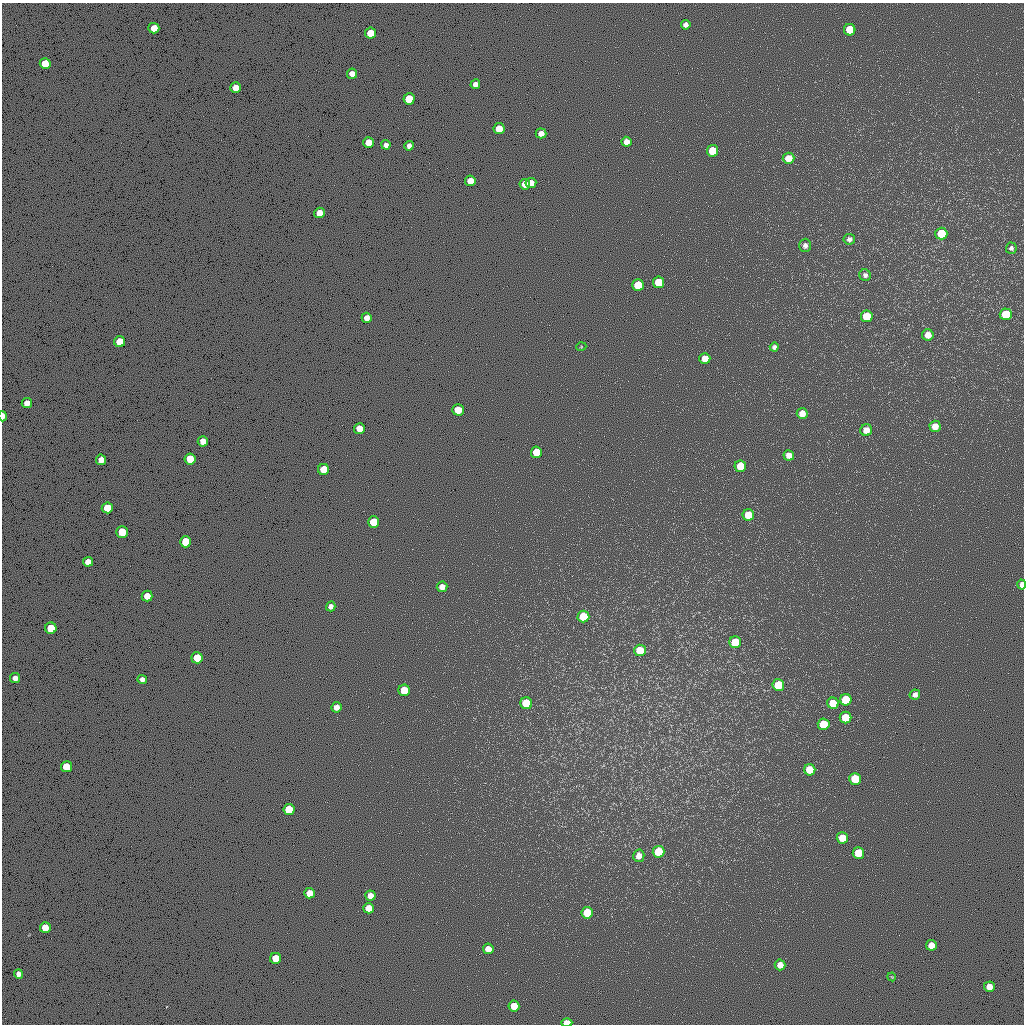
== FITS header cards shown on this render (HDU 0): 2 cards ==
NAXIS1  =                 1022 / length of data axis 1
NAXIS2  =                 1022 / length of data axis 2

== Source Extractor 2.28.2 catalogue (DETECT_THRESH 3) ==
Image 1022 x 1022 px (HDU 0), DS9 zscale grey, 1 PNG px = 1 image px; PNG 1026 x 1026 px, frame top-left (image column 1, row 1022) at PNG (2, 3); each listed source drawn as its Kron ellipse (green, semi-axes under 4 px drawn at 4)
Background 0.374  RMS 90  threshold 269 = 3 sigma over >= 5 px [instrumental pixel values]
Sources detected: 98; all 98 listed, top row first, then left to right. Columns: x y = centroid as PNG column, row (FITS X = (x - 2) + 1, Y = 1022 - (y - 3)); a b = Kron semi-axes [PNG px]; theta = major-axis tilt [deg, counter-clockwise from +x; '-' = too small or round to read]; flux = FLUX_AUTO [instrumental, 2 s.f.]
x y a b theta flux
686 25 5 4 - 26000
154 28 5 5 - 86000
850 30 6 6 - 190000
370 33 5 5 - 110000
45 63 5 5 - 110000
352 74 5 5 - 44000
475 84 5 4 - 32000
236 88 5 5 - 82000
409 99 5 5 - 150000
499 129 5 5 - 100000
541 133 5 5 - 40000
368 142 5 5 - 80000
626 142 5 5 - 40000
386 145 4 4 - 26000
409 146 5 4 - 28000
712 151 6 5 - 170000
788 158 6 5 - 73000
470 181 5 5 - 62000
531 183 5 5 - 64000
525 184 5 5 - 62000
320 213 5 5 - 78000
941 234 6 6 - 200000
849 239 6 5 - 20000
805 245 6 6 - 21000
1011 248 5 5 - 16000
865 275 6 5 - 21000
659 282 6 5 - 180000
638 285 6 5 - 160000
1006 314 6 6 - 200000
867 316 6 6 - 160000
367 318 5 5 - 44000
928 335 6 5 - 56000
120 342 5 5 - 140000
581 347 5 3 - 4600
774 347 4 4 - 18000
705 358 5 5 - 67000
27 403 5 5 - 43000
458 410 5 5 - 140000
802 413 5 5 - 55000
3 416 5 3 - 47000
935 426 5 5 - 62000
359 428 5 5 - 80000
866 430 6 6 - 59000
203 441 5 5 - 60000
536 452 6 5 - 170000
789 455 5 5 - 42000
190 459 5 5 - 120000
101 460 5 5 - 50000
740 466 6 5 - 160000
323 469 5 5 - 130000
107 508 5 5 - 150000
748 515 6 6 - 150000
374 522 5 5 - 180000
122 532 5 5 - 170000
186 542 5 5 - 180000
88 562 5 5 - 42000
1022 584 5 4 - 33000
442 587 5 5 - 38000
147 596 5 5 - 73000
331 606 5 5 - 30000
583 617 6 6 - 160000
51 628 5 5 - 190000
735 642 6 6 - 200000
640 650 6 6 - 150000
197 658 5 5 - 150000
15 678 5 5 - 39000
142 679 5 4 - 30000
778 685 6 6 - 170000
404 690 6 5 - 160000
915 695 5 5 - 26000
846 700 6 5 - 200000
526 703 6 6 - 200000
833 703 6 5 - 140000
336 707 5 5 - 41000
845 718 6 6 - 140000
824 724 6 6 - 180000
66 767 5 5 - 150000
810 770 6 5 - 130000
855 779 6 6 - 200000
289 809 5 5 - 180000
842 838 6 5 - 120000
659 852 6 6 - 200000
858 853 6 5 - 190000
639 856 6 5 - 40000
309 893 5 5 - 79000
370 896 5 5 - 52000
369 908 5 5 - 80000
587 913 6 6 - 150000
45 927 5 5 - 94000
931 945 5 5 - 69000
488 949 5 5 - 58000
276 958 5 5 - 120000
780 965 5 5 - 55000
19 974 5 4 - 28000
892 977 4 3 - 5200
989 987 5 5 - 69000
514 1006 5 5 - 100000
567 1023 5 4 - 91000
At the frame edge (FLAGS 8, measured only in part): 3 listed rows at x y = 3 416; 1022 584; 567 1023